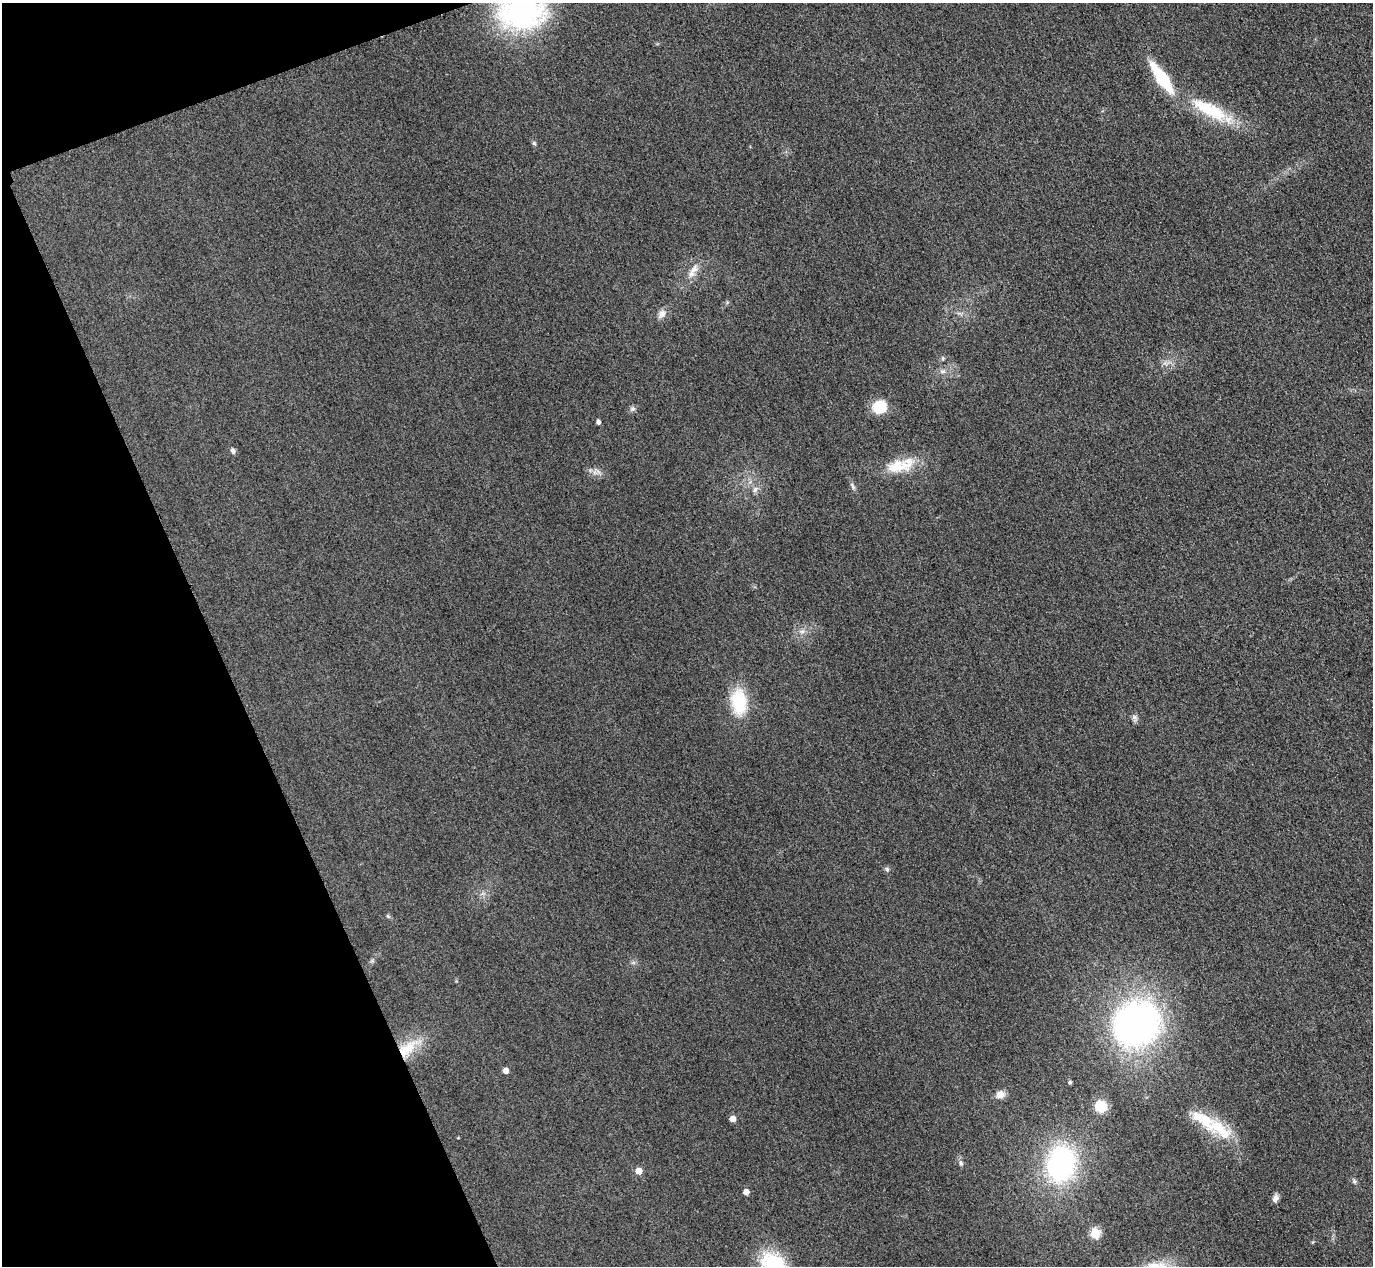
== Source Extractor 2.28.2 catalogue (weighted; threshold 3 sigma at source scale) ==
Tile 5 of 4 x 4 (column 1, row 2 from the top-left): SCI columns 31-1401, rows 2833-4096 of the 5546 x 5533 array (HDU 1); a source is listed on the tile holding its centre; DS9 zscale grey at full resolution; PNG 1375 x 1268 px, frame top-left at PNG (2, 3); no overlay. Shown black and unused: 18% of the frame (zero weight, under 3 of 4 exposures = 3% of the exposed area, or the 3 px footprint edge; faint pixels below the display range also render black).
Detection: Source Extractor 2.28.2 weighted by HDU 2 'WHT'; one run over the whole footprint, this tile lists its part. Background 0.146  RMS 0.019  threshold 0.0864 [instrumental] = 3 sigma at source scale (4.5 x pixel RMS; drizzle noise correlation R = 1.50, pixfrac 1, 0.05/0.05 arcsec/px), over >= 5 px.
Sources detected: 38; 1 inside a brighter listed object's ellipse — not listed separately; the other 37 listed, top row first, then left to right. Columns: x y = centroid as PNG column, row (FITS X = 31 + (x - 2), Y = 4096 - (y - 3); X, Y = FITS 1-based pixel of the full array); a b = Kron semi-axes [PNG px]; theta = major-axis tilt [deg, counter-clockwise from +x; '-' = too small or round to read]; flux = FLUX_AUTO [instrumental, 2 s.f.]
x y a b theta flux
522 9 51 44 16 390
1162 78 35 10 -54 110
1210 110 55 17 -27 110
534 143 6 5 - 3
694 269 17 8 51 16
727 302 5 4 - 2.5
662 314 13 8 52 11
943 358 6 5 - 2.8
879 407 14 12 33 52
633 409 7 7 - 4.9
598 422 4 4 - 7.1
233 451 8 6 -71 5.2
898 466 38 16 10 59
598 472 8 4 -19 6.1
853 486 11 4 -64 5.1
755 490 9 5 63 6.3
802 631 7 4 0 5
739 702 33 19 -85 78
1134 717 8 6 0 5.5
887 869 7 5 -70 3.8
388 916 6 5 - 2.9
1137 1024 42 38 35 730
407 1049 30 15 42 62
506 1071 5 4 - 15
1070 1082 5 4 - 3.2
1000 1094 11 9 19 14
1101 1106 12 11 - 40
733 1119 5 4 - 23
1220 1129 37 14 -42 74
961 1163 6 5 - 3.7
1061 1164 34 26 82 330
639 1171 5 5 - 24
1354 1181 6 5 - 3.5
746 1192 4 4 - 16
1275 1198 10 7 77 8.9
1095 1233 5 5 - 110
774 1266 27 18 -53 180
Overlapping masked pixels (flux is a lower limit): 2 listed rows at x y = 522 9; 407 1049
Isophote crosses this tile's border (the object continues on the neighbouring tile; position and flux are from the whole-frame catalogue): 2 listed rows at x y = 522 9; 774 1266